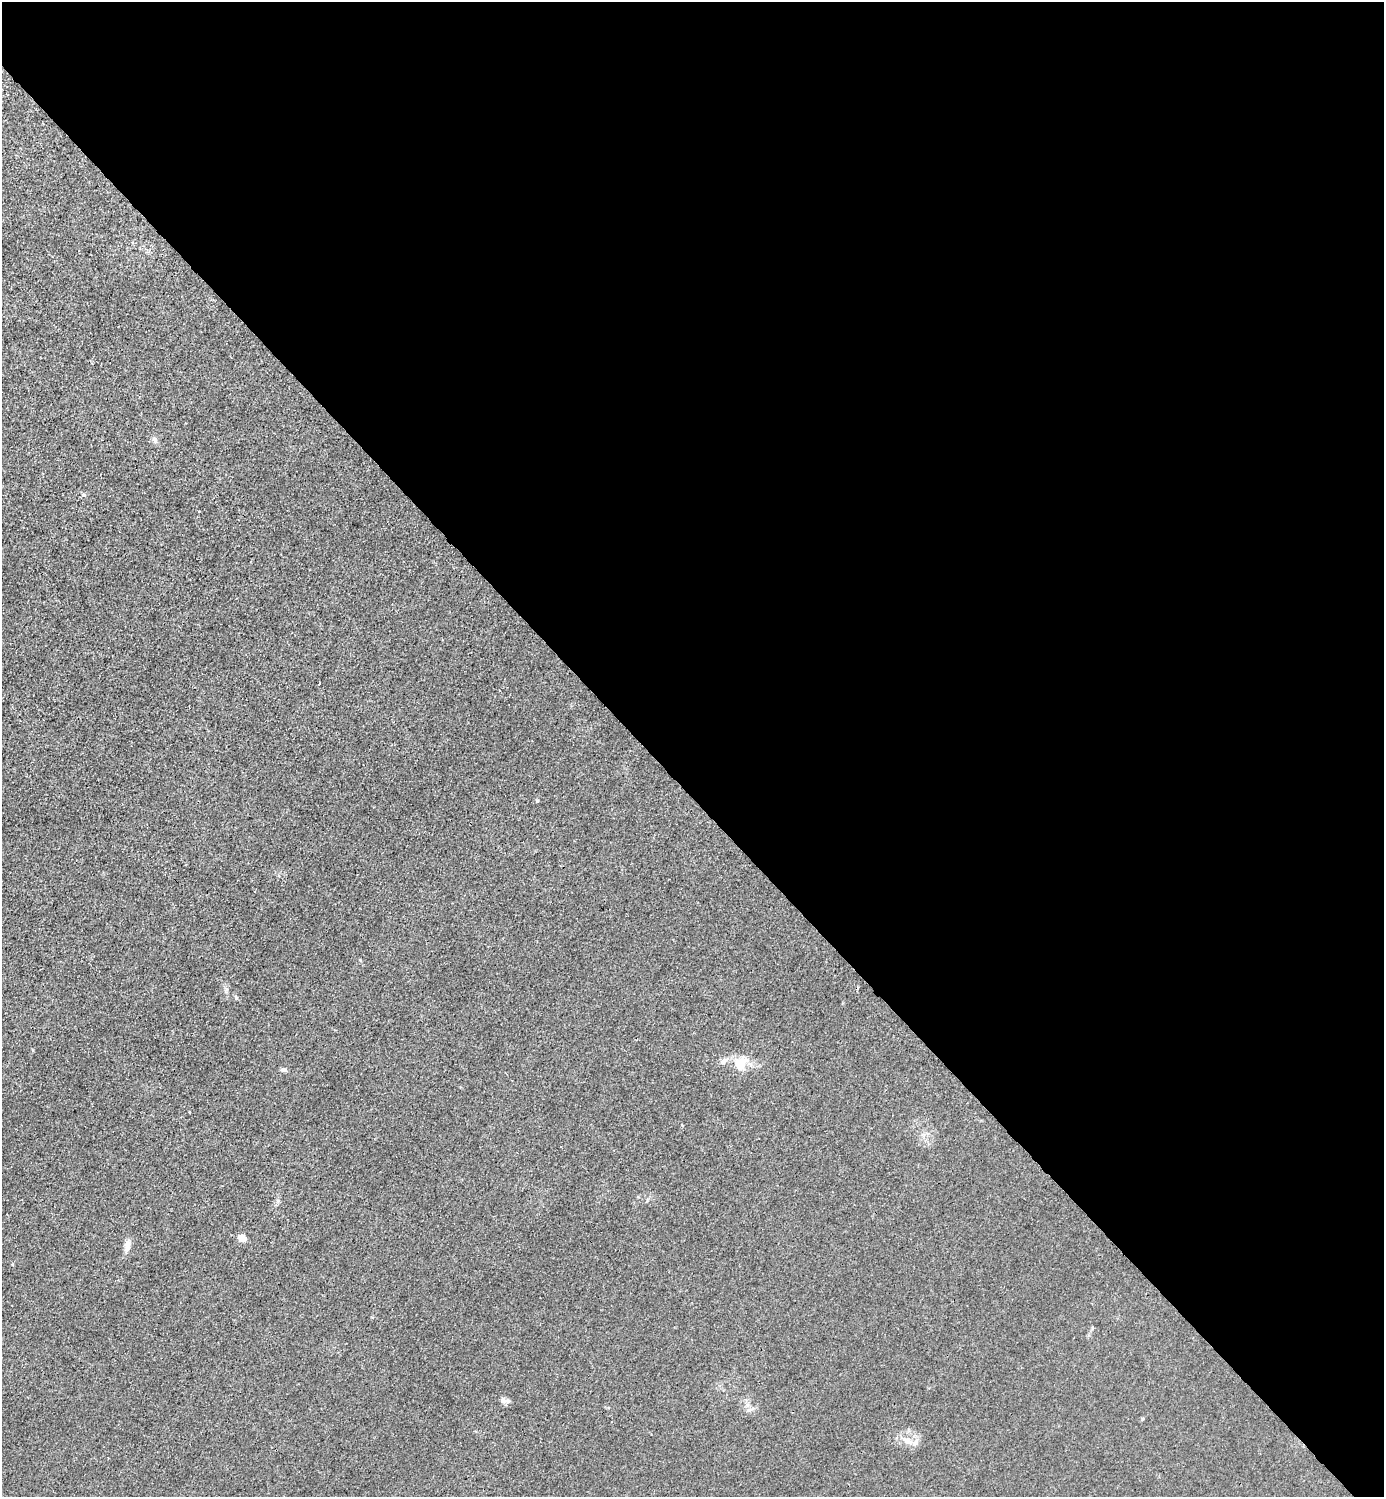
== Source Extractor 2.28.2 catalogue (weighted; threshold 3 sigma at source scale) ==
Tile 8 of 4 x 4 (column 4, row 2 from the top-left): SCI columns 4446-5827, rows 2993-4487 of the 5985 x 5985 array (HDU 1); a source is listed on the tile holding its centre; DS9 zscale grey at full resolution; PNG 1386 x 1499 px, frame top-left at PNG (2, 2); no overlay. Shown black and unused: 53% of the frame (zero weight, under 3 of 4 exposures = <1% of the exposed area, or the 3 px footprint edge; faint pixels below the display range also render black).
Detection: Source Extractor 2.28.2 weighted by HDU 2 'WHT'; one run over the whole footprint, this tile lists its part. Background 0.0213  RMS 0.0062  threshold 0.0279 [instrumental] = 3 sigma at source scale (4.5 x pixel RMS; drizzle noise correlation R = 1.50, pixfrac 1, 0.05/0.05 arcsec/px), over >= 5 px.
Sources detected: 16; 1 cosmic-ray / hot-pixel residue — not listed; the other 15 listed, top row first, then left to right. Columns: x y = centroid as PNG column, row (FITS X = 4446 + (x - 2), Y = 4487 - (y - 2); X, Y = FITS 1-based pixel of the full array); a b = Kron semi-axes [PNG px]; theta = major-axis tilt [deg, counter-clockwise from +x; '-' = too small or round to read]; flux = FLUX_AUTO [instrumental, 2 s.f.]
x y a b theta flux
154 440 10 4 -57 1.5
84 495 7 5 -27 1.2
198 511 3 2 - 1.1
537 801 5 4 - 0.77
236 998 6 3 -90 0.67
723 1062 9 7 39 2.7
740 1063 14 11 44 14
283 1070 7 5 -13 1.3
189 1112 3 2 - 1.2
242 1238 9 6 -29 5.5
128 1243 13 8 81 3.7
503 1400 12 7 -16 2.7
749 1410 7 4 18 1.5
1142 1419 5 3 - 0.71
907 1441 17 9 -25 6.7
Unlisted compact peaks at least as high as the median listed source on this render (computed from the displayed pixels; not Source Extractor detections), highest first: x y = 226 989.